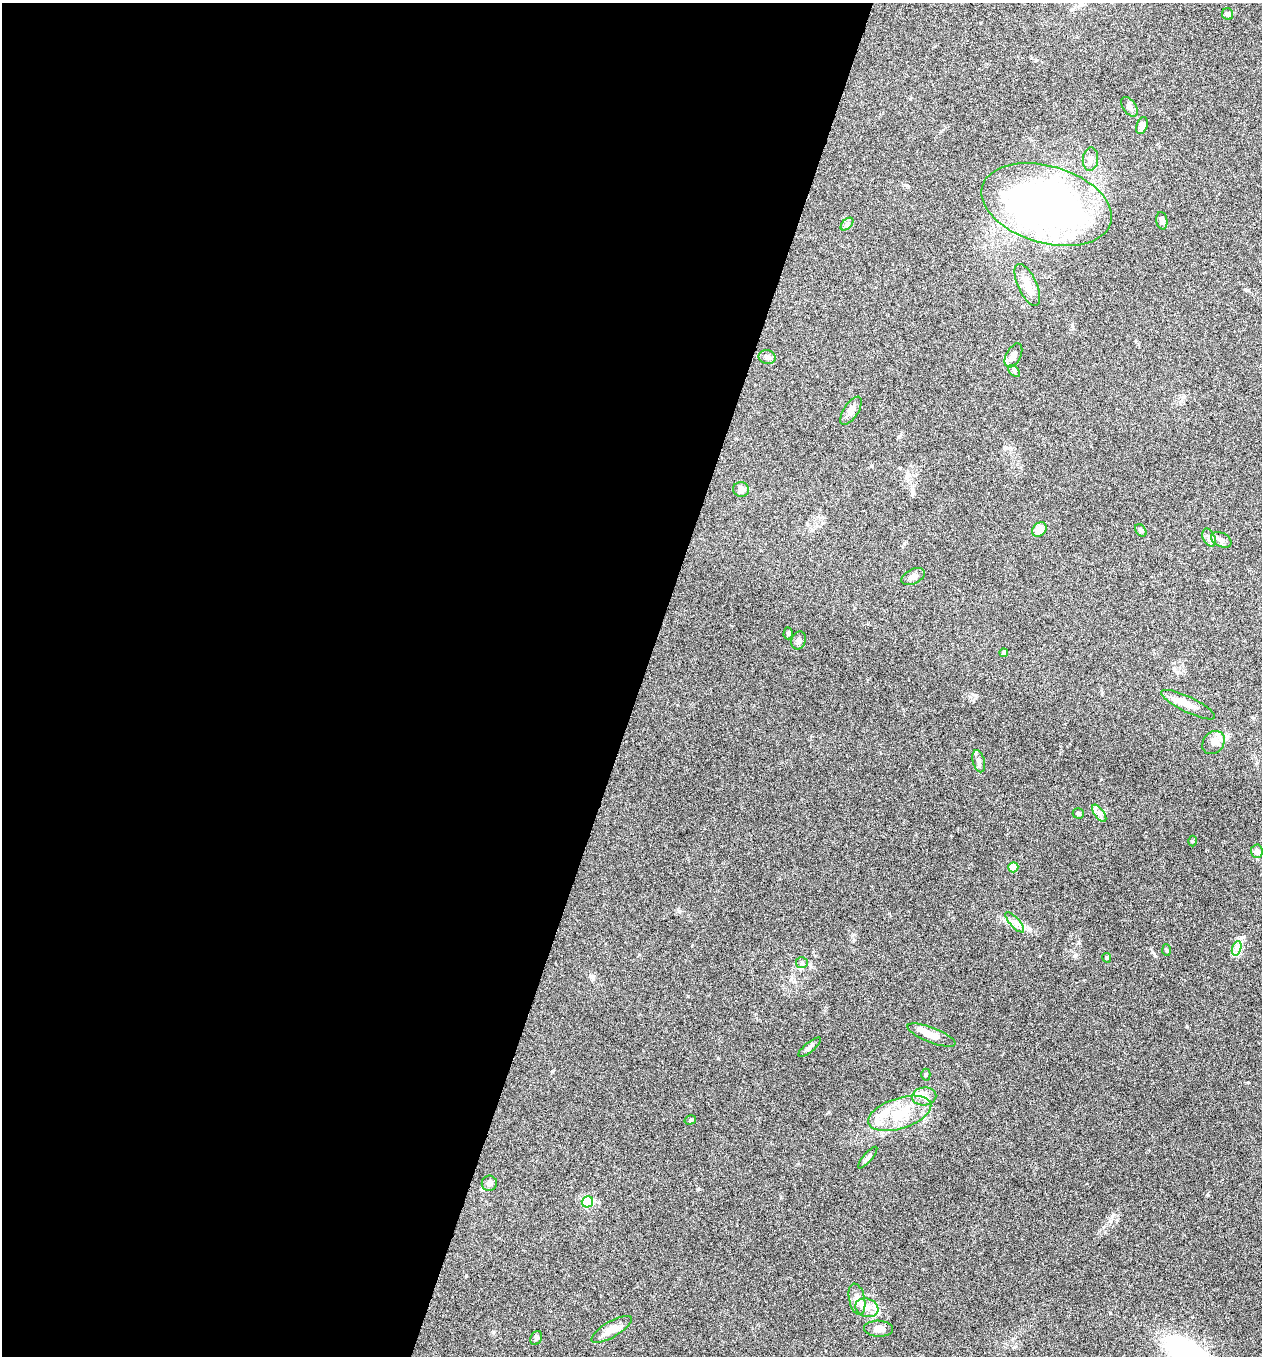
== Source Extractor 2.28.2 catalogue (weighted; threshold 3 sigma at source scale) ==
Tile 5 of 4 x 4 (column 1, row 2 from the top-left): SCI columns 139-1398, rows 2721-4074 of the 5448 x 5438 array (HDU 1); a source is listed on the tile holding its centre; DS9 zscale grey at full resolution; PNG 1264 x 1358 px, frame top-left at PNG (2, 3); each listed source drawn as its Kron ellipse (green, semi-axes under 4 px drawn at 4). Shown black and unused: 51% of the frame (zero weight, under 5 of 9 exposures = <1% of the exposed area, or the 3 px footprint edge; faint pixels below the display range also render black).
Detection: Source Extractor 2.28.2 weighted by HDU 2 'WHT'; one run over the whole footprint, this tile lists its part. Background 0.0659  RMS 0.0032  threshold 0.0131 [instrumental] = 3 sigma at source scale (4.09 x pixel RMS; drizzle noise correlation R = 1.36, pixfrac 0.8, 0.05/0.05 arcsec/px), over >= 5 px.
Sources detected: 55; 2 inside a brighter object's white glare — neither listed nor drawn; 5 inside a brighter listed object's ellipse — not listed separately; the other 48 listed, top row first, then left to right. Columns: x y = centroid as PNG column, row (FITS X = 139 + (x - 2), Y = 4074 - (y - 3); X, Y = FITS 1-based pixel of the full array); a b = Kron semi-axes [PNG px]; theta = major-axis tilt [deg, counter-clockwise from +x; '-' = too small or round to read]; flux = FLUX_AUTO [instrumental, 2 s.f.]
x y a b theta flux
1228 14 6 5 - 0.67
1129 107 11 6 -54 1.2
1142 126 9 5 70 1.4
1090 159 11 7 84 1.4
1047 204 67 38 -16 150
1162 221 9 5 -80 1.2
847 224 7 4 45 0.66
1027 285 23 9 -65 3.4
1013 355 13 7 62 1.7
767 357 8 7 - 1.1
1014 371 7 4 -46 0.58
851 411 16 7 57 1.8
741 489 8 7 - 1.7
1039 529 8 6 46 4
1141 530 7 5 -50 0.51
1209 537 9 6 -64 0.97
1221 540 11 7 -28 1.3
913 577 12 7 25 1.4
788 633 6 4 89 0.46
798 640 9 7 70 0.9
1004 653 4 4 - 1.5
1188 705 30 7 -26 3
1213 743 12 10 50 2.2
979 761 11 6 -75 1.1
1078 813 5 5 - 0.61
1099 813 10 5 -54 1.2
1192 841 5 3 - 0.3
1257 851 7 6 - 1.7
1013 867 5 5 - 4.3
1015 922 13 5 -48 1.3
1237 948 7 4 72 0.9
1167 950 6 4 -87 0.39
1107 958 5 4 - 0.44
802 963 6 5 - 0.54
931 1035 25 7 -21 3.9
809 1047 14 5 40 0.93
926 1075 6 4 89 0.46
924 1096 12 9 4 2.2
900 1113 33 15 18 9.9
690 1120 6 4 16 0.47
868 1157 14 4 49 0.86
489 1183 8 7 - 0.89
587 1202 6 5 - 26
857 1299 16 8 -78 2.2
867 1308 12 9 -17 2.5
612 1329 23 7 30 3.8
879 1329 14 8 -2 2
536 1338 7 5 63 0.64
Unlisted compact peaks at least as high as the median listed source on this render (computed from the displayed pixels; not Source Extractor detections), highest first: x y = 1152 952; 1248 1082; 552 1071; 466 1276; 698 1189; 688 996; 718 1058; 828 1112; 679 911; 1101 779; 854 940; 1187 1026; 1110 1313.